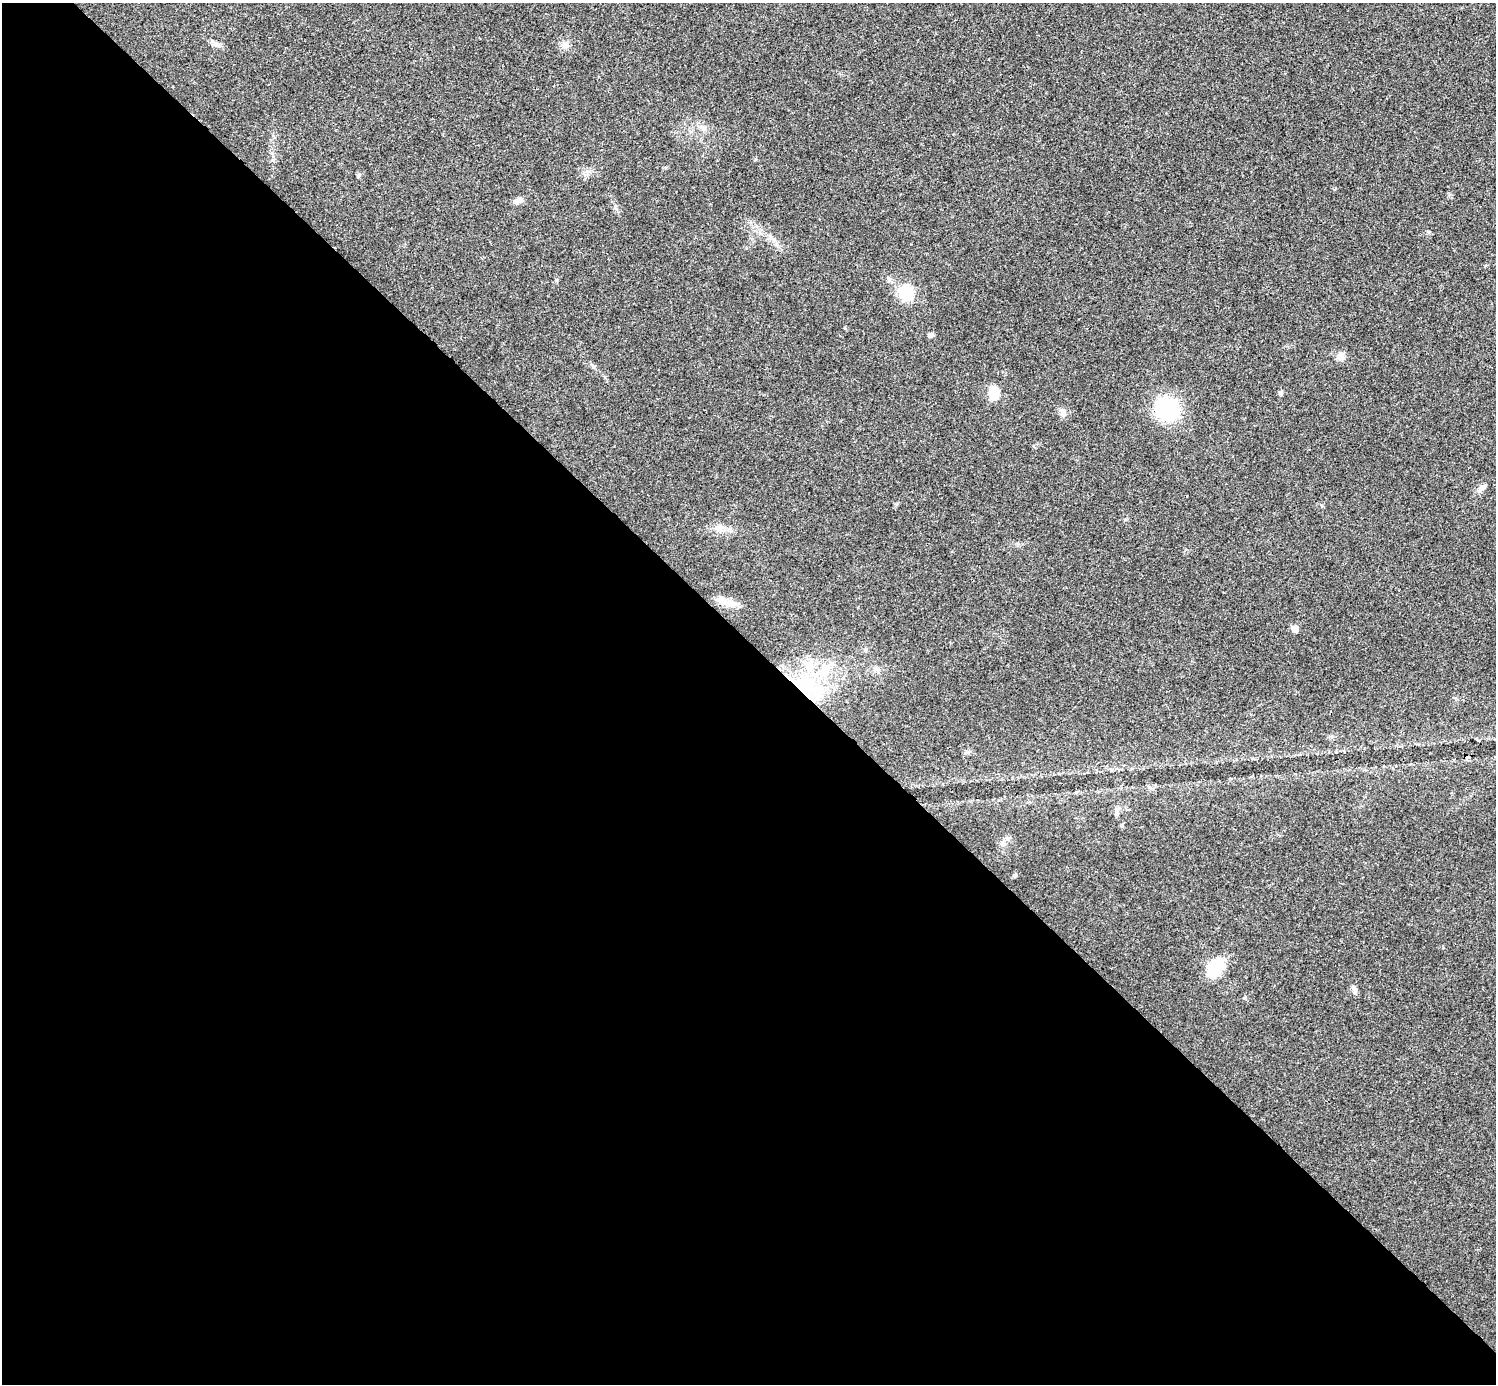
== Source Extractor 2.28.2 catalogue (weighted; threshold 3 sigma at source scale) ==
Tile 9 of 4 x 4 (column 1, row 3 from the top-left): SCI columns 4-1497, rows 1541-2922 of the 5986 x 5986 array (HDU 1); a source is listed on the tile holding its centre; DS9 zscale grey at full resolution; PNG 1498 x 1386 px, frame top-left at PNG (2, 3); no overlay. Shown black and unused: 54% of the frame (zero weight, under 3 of 4 exposures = <1% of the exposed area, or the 3 px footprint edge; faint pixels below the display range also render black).
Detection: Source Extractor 2.28.2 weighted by HDU 2 'WHT'; one run over the whole footprint, this tile lists its part. Background 0.0221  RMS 0.0041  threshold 0.0185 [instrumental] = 3 sigma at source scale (4.5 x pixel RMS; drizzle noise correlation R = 1.50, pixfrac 1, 0.05/0.05 arcsec/px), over >= 5 px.
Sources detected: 24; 1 cosmic-ray / hot-pixel residue — not listed; the other 23 listed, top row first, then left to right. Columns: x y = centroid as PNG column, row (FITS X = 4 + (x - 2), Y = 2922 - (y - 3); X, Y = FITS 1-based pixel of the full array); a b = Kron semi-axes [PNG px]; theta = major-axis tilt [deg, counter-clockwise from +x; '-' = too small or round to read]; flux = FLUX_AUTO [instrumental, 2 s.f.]
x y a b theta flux
216 44 11 6 -16 1.7
565 45 11 9 26 2.2
703 128 9 6 -31 1.5
517 201 12 6 28 2
906 293 15 15 - 13
931 335 7 5 37 1
1340 356 11 10 - 2.7
994 393 12 8 89 8.9
1280 393 5 5 - 0.91
1167 409 20 18 -35 35
1063 411 11 5 -45 1.4
1481 488 14 6 41 2
719 528 15 10 0 3.8
727 602 31 9 -17 5.5
1295 629 5 5 - 4
865 650 6 6 - 0.88
876 669 7 5 -88 0.99
826 672 25 7 51 7
802 687 41 19 -34 27
1116 813 8 4 71 0.97
1002 843 8 8 - 1.7
1215 968 29 15 58 12
1354 989 13 5 -70 1.5
Overlapping masked pixels (flux is a lower limit): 1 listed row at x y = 802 687
Unlisted compact peaks at least as high as the median listed source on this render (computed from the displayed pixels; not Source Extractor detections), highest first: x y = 1015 875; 1429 232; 556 280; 896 504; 615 207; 358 176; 845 328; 755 159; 1122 825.